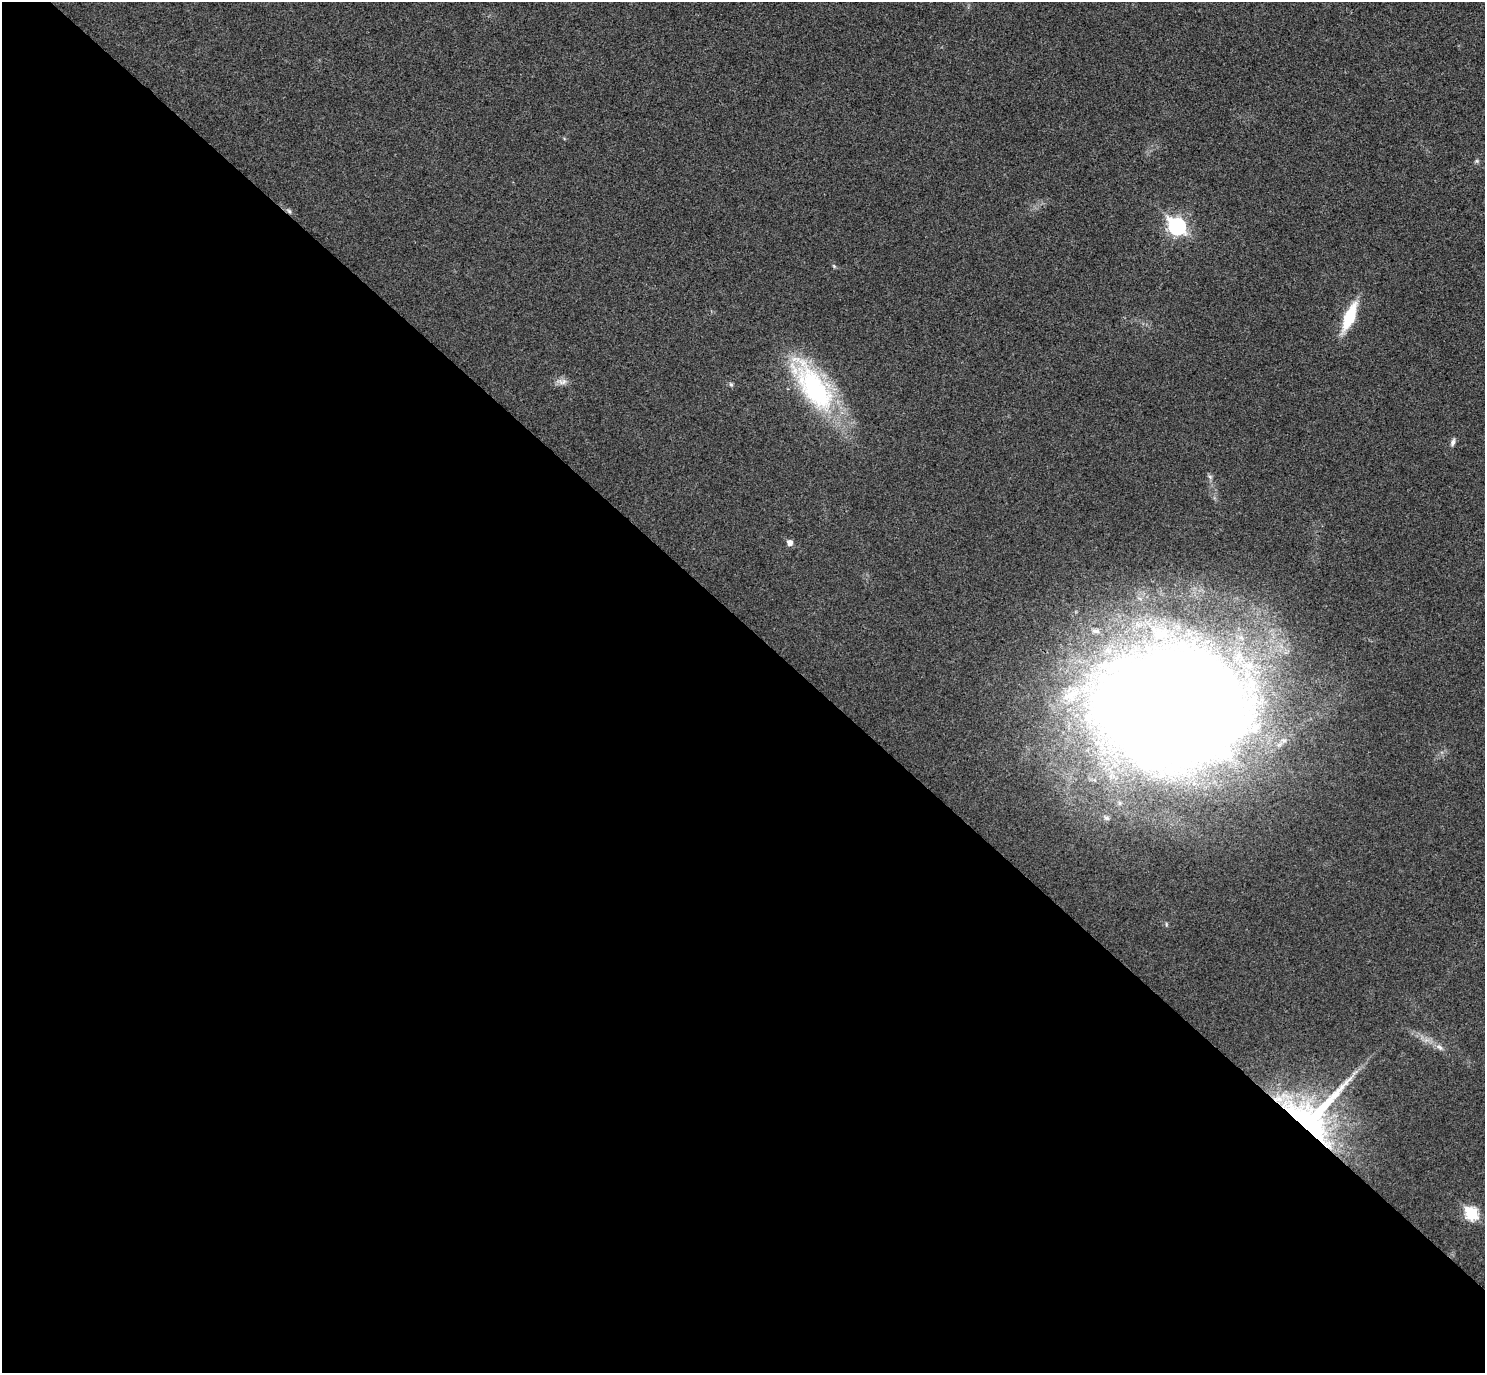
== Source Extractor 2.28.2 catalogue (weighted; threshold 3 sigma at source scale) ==
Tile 14 of 4 x 4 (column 2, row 4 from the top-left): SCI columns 1529-3011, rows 201-1571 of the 6023 x 6026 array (HDU 1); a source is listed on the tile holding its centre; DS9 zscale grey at full resolution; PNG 1487 x 1375 px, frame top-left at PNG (2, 2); no overlay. Shown black and unused: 55% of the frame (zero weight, under 3 of 4 exposures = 6% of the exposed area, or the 3 px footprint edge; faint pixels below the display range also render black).
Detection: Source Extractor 2.28.2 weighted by HDU 2 'WHT'; one run over the whole footprint, this tile lists its part. Background 0.0272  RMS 0.0062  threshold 0.0281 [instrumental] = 3 sigma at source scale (4.5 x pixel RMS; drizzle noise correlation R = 1.50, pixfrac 1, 0.05/0.05 arcsec/px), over >= 5 px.
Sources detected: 19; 2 inside a brighter listed object's ellipse — not listed separately; the other 17 listed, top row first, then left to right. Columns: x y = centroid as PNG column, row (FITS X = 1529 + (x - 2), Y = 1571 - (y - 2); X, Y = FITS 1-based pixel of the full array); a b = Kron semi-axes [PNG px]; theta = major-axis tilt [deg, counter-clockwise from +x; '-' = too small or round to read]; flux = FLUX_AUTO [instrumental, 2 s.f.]
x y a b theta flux
1477 161 6 4 -44 0.95
289 211 8 4 -54 1.3
1177 226 8 7 - 180
1349 317 30 10 68 26
562 382 15 8 -2 3.8
731 384 7 5 -67 1.1
813 386 76 30 -55 94
1453 442 11 5 72 2
1210 477 6 5 - 1.3
790 543 6 5 - 3.8
1096 631 12 6 -1 2.9
1172 709 116 85 -3 2500
1106 818 8 6 -2 1.6
1166 924 6 3 -73 0.76
1439 1047 11 6 -37 2.8
1312 1117 64 50 38 160
1472 1214 7 6 - 55
Overlapping masked pixels (flux is a lower limit): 2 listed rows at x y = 289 211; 1312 1117
Unlisted compact peaks at least as high as the median listed source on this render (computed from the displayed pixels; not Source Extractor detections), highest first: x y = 834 266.